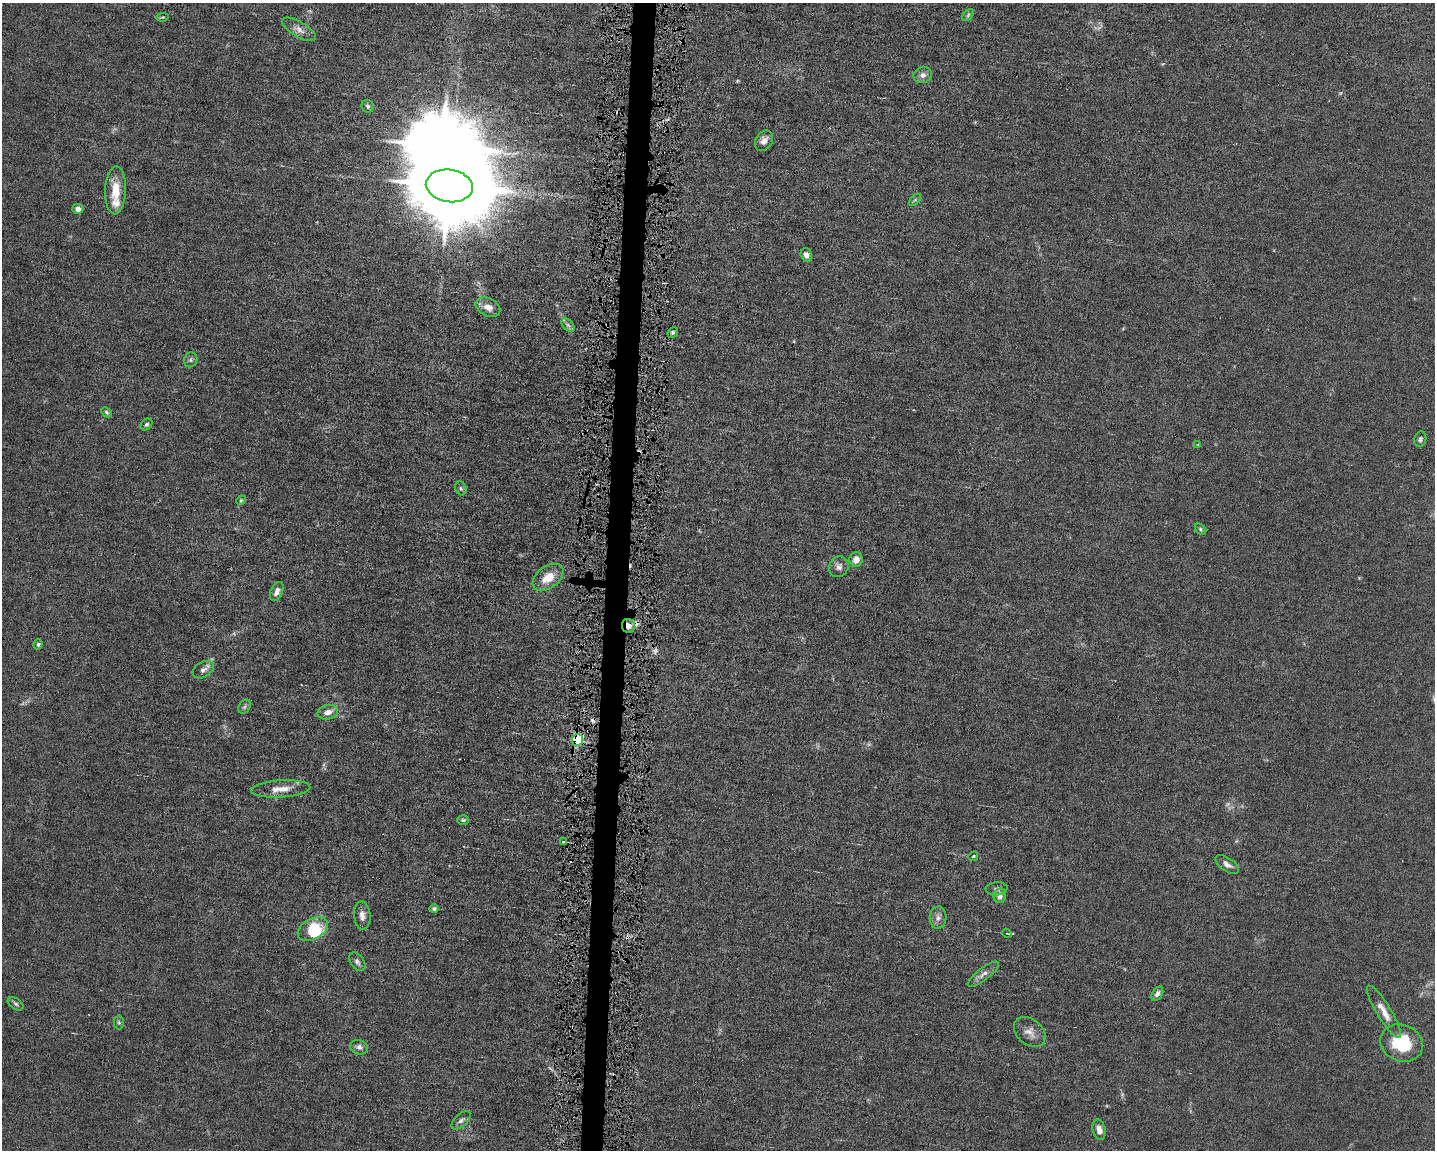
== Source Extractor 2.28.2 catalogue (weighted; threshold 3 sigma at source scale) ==
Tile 8 of 3 x 4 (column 2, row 3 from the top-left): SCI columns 1651-3083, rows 1149-2296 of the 4623 x 4591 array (HDU 1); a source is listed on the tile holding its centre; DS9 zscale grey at full resolution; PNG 1437 x 1152 px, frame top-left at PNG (2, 3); each listed source drawn as its Kron ellipse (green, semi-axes under 4 px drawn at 4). Shown black and unused: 2% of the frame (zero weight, under 4 of 8 exposures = <1% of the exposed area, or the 3 px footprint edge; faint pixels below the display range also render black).
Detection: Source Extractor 2.28.2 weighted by HDU 2 'WHT'; one run over the whole footprint, this tile lists its part. Background 0.0144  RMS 0.0024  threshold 0.00972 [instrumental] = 3 sigma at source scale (4.09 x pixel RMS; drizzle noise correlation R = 1.36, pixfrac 0.8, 0.05/0.05 arcsec/px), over >= 5 px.
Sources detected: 63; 3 too faint to see at this stretch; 2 inside a brighter object's white glare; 2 cosmic-ray / hot-pixel residue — neither listed nor drawn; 1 inside a brighter listed object's ellipse — not listed separately; the other 55 listed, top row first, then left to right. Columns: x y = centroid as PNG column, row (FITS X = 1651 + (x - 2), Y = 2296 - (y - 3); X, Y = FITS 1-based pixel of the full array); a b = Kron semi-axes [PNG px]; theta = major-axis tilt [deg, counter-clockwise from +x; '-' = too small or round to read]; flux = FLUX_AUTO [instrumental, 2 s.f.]
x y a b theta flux
968 15 7 4 47 0.38
163 17 6 4 9 0.29
299 29 19 7 -31 1.6
923 75 9 8 - 1.2
368 106 6 6 - 0.46
764 141 11 8 56 1.3
449 186 23 16 -8 4400
116 190 24 10 87 4.8
915 200 7 4 45 0.4
78 209 6 5 - 0.91
806 255 7 5 -73 1.1
488 307 13 9 -26 1.7
568 325 8 5 -44 0.53
673 332 5 5 - 0.45
191 360 7 6 - 0.49
107 412 6 4 -42 0.34
147 424 7 5 43 0.42
1420 439 8 6 72 0.5
1198 444 4 3 - 0.18
461 488 7 5 -68 0.45
241 500 5 4 - 0.25
1201 529 6 4 -44 0.34
856 559 7 7 - 1.8
839 567 10 9 - 1
548 577 17 11 37 3.5
277 591 10 6 65 1.1
628 626 7 6 - 1.3
38 644 5 4 - 0.38
203 670 11 7 31 0.97
245 707 8 5 56 0.46
328 712 10 7 12 1.5
577 740 6 5 - 25
281 789 30 8 3 2.7
463 820 6 5 - 0.35
563 841 3 2 - 0.22
973 856 5 4 - 0.29
1227 864 13 6 -34 1.1
997 889 11 6 5 0.7
1000 896 7 6 - 1.3
434 909 5 4 - 0.44
362 915 14 8 -85 1.3
938 918 11 8 86 1.1
313 929 16 10 30 6.7
1007 933 5 3 - 0.19
357 962 10 6 -52 0.7
983 974 19 6 37 1.2
1157 994 8 5 56 0.75
16 1004 9 5 -35 0.47
1384 1012 30 7 -59 2.6
119 1023 7 5 -88 0.37
1030 1032 18 12 -41 2
1402 1043 22 18 -21 10
359 1047 9 7 -16 0.91
461 1120 12 6 42 0.81
1099 1130 10 6 -77 1.3
Overlapping masked pixels (flux is a lower limit): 2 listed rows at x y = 628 626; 577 740